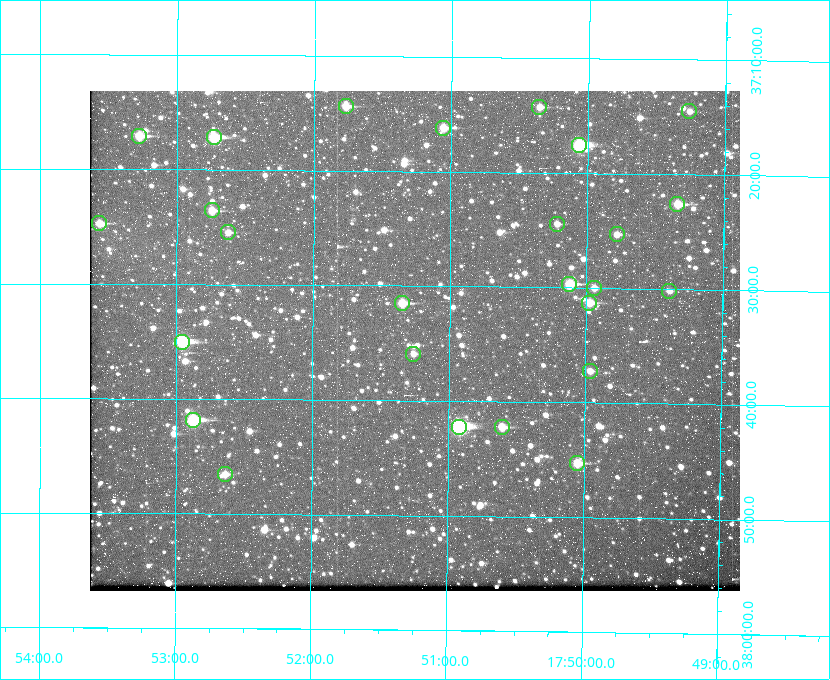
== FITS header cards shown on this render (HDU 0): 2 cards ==
NAXIS1  =                  650
NAXIS2  =                  500

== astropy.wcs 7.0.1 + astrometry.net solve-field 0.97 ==
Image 650 x 500 px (HDU 0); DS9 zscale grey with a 90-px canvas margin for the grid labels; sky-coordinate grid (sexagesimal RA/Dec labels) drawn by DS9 from the SOLVED WCS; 26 Tycho-2 reference stars matched to detected sources circled (green)
Header WCS: none
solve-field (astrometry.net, Tycho-2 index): SOLVED blind (the file carries no WCS)
Solved WCS: RA---TAN-SIP/DEC--TAN-SIP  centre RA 17:51:15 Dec +37:35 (267.81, +37.58 deg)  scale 5.23 arcsec/px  FOV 56.7' x 43.6'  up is +179 deg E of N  parity flipped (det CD > 0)
(file carries no celestial WCS; the grid is the blind solution)
Tycho-2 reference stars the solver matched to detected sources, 26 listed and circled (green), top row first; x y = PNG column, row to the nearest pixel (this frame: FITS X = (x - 90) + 1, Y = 500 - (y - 91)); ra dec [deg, ICRS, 3 dp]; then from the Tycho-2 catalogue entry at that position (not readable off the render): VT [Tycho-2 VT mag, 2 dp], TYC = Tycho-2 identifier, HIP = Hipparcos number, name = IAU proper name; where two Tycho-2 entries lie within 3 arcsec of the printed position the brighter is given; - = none
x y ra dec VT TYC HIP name
346 106 267.943 +37.240 10.39 2620-505-1 - -
539 107 267.589 +37.238 11.09 2619-212-1 - -
689 111 267.316 +37.242 12.03 2619-611-1 - -
443 128 267.764 +37.270 10.17 2620-784-1 - -
139 136 268.319 +37.285 9.88 2620-536-1 - -
214 137 268.183 +37.286 8.98 2620-786-1 87506 -
579 145 267.517 +37.293 8.96 2619-379-1 - -
677 204 267.335 +37.377 10.60 2619-634-1 - -
212 210 268.186 +37.393 10.44 2620-175-1 - -
99 223 268.392 +37.412 10.60 2620-800-1 - -
557 224 267.555 +37.408 11.50 2619-358-1 - -
228 232 268.156 +37.424 11.25 2620-712-1 - -
617 234 267.445 +37.422 11.17 2619-451-1 - -
569 284 267.531 +37.495 10.07 2619-274-1 - -
594 288 267.485 +37.500 11.33 2619-40-1 - -
669 291 267.347 +37.503 12.15 3088-638-1 - -
402 303 267.836 +37.525 9.96 3089-889-1 - -
589 303 267.494 +37.522 10.35 3088-270-1 - -
182 342 268.239 +37.584 8.64 3089-755-1 - -
413 354 267.815 +37.598 11.54 3089-1081-1 - -
590 371 267.491 +37.621 11.40 3088-1284-1 - -
193 420 268.219 +37.697 8.93 3089-671-1 - -
459 427 267.730 +37.705 8.13 3089-1203-1 87349 -
502 427 267.652 +37.703 11.04 3089-693-1 - -
577 463 267.512 +37.755 10.10 3089-2332-1 - -
225 474 268.159 +37.775 11.22 3089-2245-1 - -